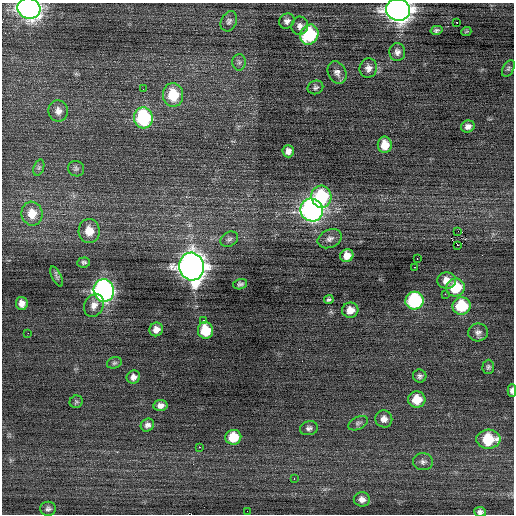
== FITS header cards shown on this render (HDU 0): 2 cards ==
NAXIS1  =                  512 / Axis length
NAXIS2  =                  512 / Axis length

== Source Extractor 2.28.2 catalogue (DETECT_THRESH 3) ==
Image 512 x 512 px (HDU 0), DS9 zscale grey, 1 PNG px = 1 image px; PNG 516 x 516 px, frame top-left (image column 1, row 512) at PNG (2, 3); each listed source drawn as its Kron ellipse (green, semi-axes under 4 px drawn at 4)
Background -0.0224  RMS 0.82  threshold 2.45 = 3 sigma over >= 5 px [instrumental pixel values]
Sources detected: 75; all 75 listed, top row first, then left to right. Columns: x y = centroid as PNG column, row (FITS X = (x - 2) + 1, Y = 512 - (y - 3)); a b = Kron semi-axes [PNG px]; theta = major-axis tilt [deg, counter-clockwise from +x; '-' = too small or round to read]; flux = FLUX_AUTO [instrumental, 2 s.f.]
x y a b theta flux
29 8 12 10 -17 27000
398 10 12 11 - 46000
229 21 10 7 64 200
287 21 8 7 - 210
457 22 2 2 - 150
300 26 9 8 - 250
436 30 6 4 13 110
466 32 5 3 - 43
309 35 10 9 - 3500
397 52 9 8 - 250
239 62 8 6 90 140
368 68 10 8 74 300
508 69 9 5 61 120
337 73 12 9 -63 290
315 87 8 6 24 140
143 89 2 2 - 28
173 95 12 10 -86 1900
58 111 10 9 - 330
143 118 10 9 - 5400
468 126 7 6 - 250
385 145 8 7 - 730
288 151 6 5 - 270
39 168 8 5 70 110
76 169 8 7 - 140
321 197 11 10 - 4000
312 210 11 11 - 20000
32 214 12 10 -81 740
89 231 12 10 -83 800
458 231 2 2 - 220
229 239 9 7 30 190
330 239 12 9 25 270
458 245 3 2 - 360
347 256 7 6 - 530
417 259 2 2 - 42
84 262 6 5 - 110
192 267 14 12 -77 57000
414 267 3 2 - 110
57 277 11 4 -64 120
447 281 9 8 - 600
240 284 7 5 15 130
455 288 9 9 - 2000
104 291 11 10 - 21000
445 294 2 2 - 170
329 300 5 4 - 110
414 301 9 9 - 5900
22 303 6 6 - 320
94 305 12 9 65 380
461 306 9 8 - 2600
350 310 8 7 - 520
204 321 3 2 - 530
156 329 7 6 - 330
205 330 8 7 - 1800
478 332 10 9 - 240
28 333 2 2 - 190
114 363 7 5 16 110
488 367 7 6 - 130
420 376 7 6 - 150
133 377 7 6 - 230
512 391 6 3 90 180
417 399 8 8 - 1000
76 402 6 6 - 89
160 405 7 5 7 270
384 419 8 8 - 320
358 423 10 6 25 150
147 425 7 6 - 210
309 428 9 7 14 180
233 437 8 7 - 1300
488 439 12 9 4 2100
200 447 3 2 - 130
423 462 10 8 -5 220
294 479 2 2 - 49
362 499 8 7 - 260
48 509 8 7 - 160
247 511 2 2 - 41
480 512 6 5 - 170
At the frame edge (FLAGS 8, measured only in part): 4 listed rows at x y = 29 8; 398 10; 512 391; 480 512